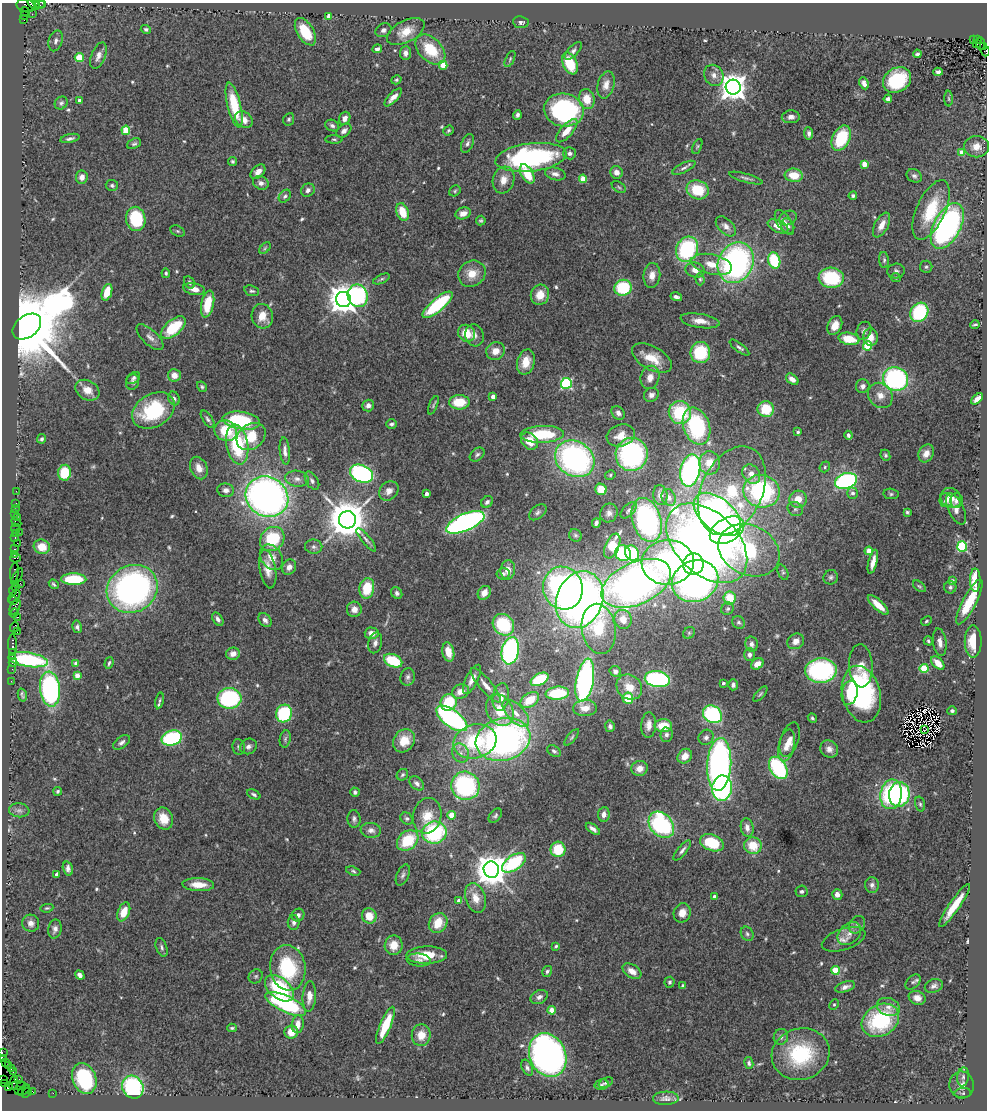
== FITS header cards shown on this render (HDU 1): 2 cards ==
NAXIS1  =                  985
NAXIS2  =                 1108

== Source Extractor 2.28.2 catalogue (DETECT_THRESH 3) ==
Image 985 x 1108 px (HDU 1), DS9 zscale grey, 1 PNG px = 1 image px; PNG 989 x 1112 px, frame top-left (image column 1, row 1108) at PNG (2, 3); each listed source drawn as its Kron ellipse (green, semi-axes under 4 px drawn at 4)
Background 2.45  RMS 0.06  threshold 0.18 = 3 sigma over >= 5 px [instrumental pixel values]
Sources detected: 581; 1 with non-positive FLUX_AUTO (blend fragments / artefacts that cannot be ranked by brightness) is neither listed nor drawn; of the other 580, the 500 brightest by FLUX_AUTO listed and drawn (80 fainter detections omitted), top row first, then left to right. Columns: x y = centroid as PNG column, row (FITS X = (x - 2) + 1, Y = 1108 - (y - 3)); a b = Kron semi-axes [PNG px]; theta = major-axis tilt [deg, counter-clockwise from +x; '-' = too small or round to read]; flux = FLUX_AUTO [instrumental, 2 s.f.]
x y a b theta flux
43 3 3 2 - 120
34 4 7 2 -38 540
39 4 6 3 -17 290
26 6 10 6 -10 790
25 12 5 2 - 76
32 14 2 2 - 43
25 16 4 3 - 75
329 16 4 4 - 34
24 20 3 2 - 770
521 22 8 6 -6 14
146 29 5 4 - 7.7
383 30 8 6 31 14
305 32 15 8 -59 130
406 32 20 11 28 71
974 40 3 2 - 360
978 40 3 2 - 250
56 41 10 7 74 17
977 43 3 3 - 260
980 44 6 3 -89 500
984 47 3 2 - 180
377 49 5 4 - 14
430 50 18 11 -46 150
573 51 11 5 47 14
986 51 5 2 - 260
406 53 7 5 87 23
917 54 4 3 - 8
98 56 14 7 68 26
79 57 4 4 - 160
510 59 9 4 65 8.3
570 63 11 7 -66 120
443 65 4 4 - 81
938 72 5 4 - 13
714 75 11 9 -59 29
396 80 5 4 - 6.6
897 80 15 12 32 270
864 83 6 4 -63 19
606 85 14 8 75 37
733 87 7 7 - 5600
393 97 11 4 45 28
587 99 10 8 -81 70
888 99 4 4 - 14
949 99 8 4 -89 6.7
79 100 3 3 - 12
61 103 7 6 - 10
234 105 23 6 -76 170
564 110 20 16 -10 680
517 115 5 4 - 12
791 117 9 6 4 20
345 118 7 5 67 24
289 119 6 5 - 8
244 120 9 7 -38 37
332 126 7 5 -26 12
126 130 4 4 - 160
448 130 6 4 38 6.6
344 131 8 6 41 17
567 131 14 6 48 60
809 133 6 4 -84 12
70 138 10 4 13 12
841 138 13 8 65 230
334 139 8 4 -1 7.3
467 143 10 5 66 14
134 144 7 5 23 8.7
697 146 8 4 63 6.4
976 147 12 10 0 44
570 153 6 6 - 12
962 153 4 4 - 83
531 157 36 14 7 730
232 161 4 4 - 7.5
864 164 4 4 - 65
684 168 12 5 26 15
258 172 9 5 44 31
616 172 6 6 - 24
527 174 11 6 -59 100
555 174 10 6 -13 20
794 175 9 6 -7 85
914 176 8 6 -33 14
82 177 7 6 - 23
746 178 17 3 -16 12
583 179 4 4 - 95
503 180 14 10 72 45
261 183 8 6 -23 18
112 185 6 5 - 8.7
619 187 8 5 -36 7.3
308 190 7 6 - 17
698 190 11 9 -19 150
455 191 6 5 - 6.5
285 196 7 5 50 9.3
853 196 4 4 - 8.7
931 210 32 14 66 210
402 212 9 6 -69 91
463 213 8 6 15 30
788 218 9 7 24 17
136 219 12 9 -81 230
481 221 5 5 - 6.8
784 222 14 7 -57 28
882 225 13 6 62 45
726 226 12 7 -44 26
778 226 11 6 -25 41
788 226 8 6 -62 15
947 226 25 13 62 1100
178 231 8 5 -27 6.3
265 248 7 4 46 6.3
687 249 13 10 64 440
774 260 8 6 -72 200
884 260 8 5 -85 9.2
736 263 21 17 64 1100
712 264 21 10 -13 70
926 267 6 6 - 8.1
695 270 9 7 -14 28
896 271 9 7 11 13
166 273 5 4 - 6.5
472 274 14 12 34 67
652 275 12 8 82 38
896 277 5 4 - 5.8
831 278 12 10 -3 290
381 279 9 4 26 7.1
700 279 6 4 -89 6.9
189 282 7 5 -59 8.9
623 288 8 8 - 220
194 289 11 6 -12 34
252 291 7 5 -18 8.2
107 292 8 5 71 84
540 295 10 9 - 68
358 296 11 10 - 410
676 297 6 4 -16 12
343 299 8 7 - 6800
208 304 13 6 78 110
437 305 19 6 40 340
919 312 10 8 54 340
262 316 12 10 -75 61
700 321 20 7 -9 45
835 325 10 7 63 49
975 325 5 3 - 6.4
27 326 16 10 38 81000
173 328 15 7 41 180
864 331 9 7 68 15
466 333 9 8 - 80
474 335 11 9 -74 25
150 337 17 7 -44 25
870 337 9 7 89 42
849 339 11 6 -12 120
868 346 4 4 - 150
739 348 12 4 -37 12
495 351 9 8 - 42
700 352 10 10 - 210
652 358 22 11 -29 94
526 362 13 8 75 68
174 375 6 6 - 38
650 377 12 9 74 37
133 378 8 5 36 9.9
792 379 7 4 -38 28
896 379 13 12 - 690
133 382 8 6 71 11
566 383 5 5 - 450
863 386 7 6 - 19
202 387 5 4 - 6.8
87 390 13 9 -30 49
651 395 7 7 - 18
880 395 13 11 -49 45
493 396 4 4 - 29
174 398 7 5 -65 12
977 399 7 4 42 24
459 402 10 7 1 110
368 405 6 6 - 23
433 405 10 4 67 7.3
766 409 8 8 - 130
153 410 23 16 30 310
618 413 7 6 - 20
680 413 11 11 - 250
208 419 10 4 -55 11
241 421 19 8 -9 290
391 424 5 4 - 9
696 426 19 13 -70 420
226 431 11 10 - 140
798 432 4 3 - 8.9
542 434 22 8 2 230
621 435 14 11 16 65
848 435 4 3 - 10
251 437 16 12 38 120
42 439 5 4 - 8.2
530 441 9 7 -48 69
237 444 20 11 -80 270
285 451 14 5 -85 21
926 453 9 7 63 33
632 454 16 16 - 690
477 455 8 6 41 11
885 455 6 4 -66 7.7
575 459 21 17 -34 1100
710 463 11 10 - 68
825 467 6 4 52 6.4
199 468 12 8 -65 38
690 470 16 9 78 880
64 473 8 6 84 130
362 474 12 8 -24 710
751 474 10 8 -52 40
610 475 5 4 - 6.4
297 479 12 8 -9 25
312 481 10 6 -58 14
846 481 11 7 17 750
601 489 6 5 - 87
226 490 8 6 -11 19
16 491 2 2 - 39
389 491 11 8 44 29
732 491 47 30 65 440
762 491 18 16 -16 580
852 493 6 5 - 15
426 494 4 3 - 21
891 494 7 5 -9 7.9
660 495 10 7 -82 27
267 497 22 19 -32 2400
669 497 9 7 -64 22
951 498 11 9 -36 38
798 499 9 8 - 53
946 500 7 6 - 15
956 501 7 6 - 16
487 502 6 5 - 13
15 503 3 2 - 160
15 509 2 2 - 40
795 509 8 6 -32 12
956 509 17 7 -66 29
629 510 10 5 46 12
538 512 10 6 39 13
907 512 3 3 - 7
609 513 10 8 61 21
15 514 3 2 - 180
717 514 28 16 -40 1200
17 518 3 2 - 46
347 520 8 8 - 14000
647 520 22 14 -73 850
16 522 6 2 -45 76
465 522 20 8 24 1300
596 523 5 4 - 13
15 528 5 3 - 290
727 530 18 12 29 1200
19 532 2 2 - 100
15 533 3 2 - 150
575 535 6 6 - 8.7
15 537 3 2 - 320
272 539 13 11 44 220
366 540 14 4 -51 16
17 543 2 2 - 140
707 543 48 30 -44 3500
612 546 13 6 67 170
962 546 5 5 - 420
42 547 8 7 - 59
314 547 8 7 - 14
14 549 3 2 - 160
749 550 32 24 -26 480
869 551 4 4 - 98
623 553 8 7 - 340
632 553 8 6 -55 230
14 554 4 2 - 260
271 557 14 10 -55 46
15 558 5 2 - 210
668 562 26 22 3 900
873 562 12 4 76 32
693 564 10 10 - 480
289 567 8 7 - 25
268 569 19 8 -80 46
508 570 9 7 84 32
14 572 10 3 84 750
783 572 8 5 -68 7.6
503 574 6 5 - 9.1
17 577 9 4 60 570
831 577 7 7 - 11
74 579 12 6 0 210
975 580 11 5 -89 100
695 581 23 20 24 1400
952 581 4 4 - 11
20 583 2 2 - 92
636 583 37 21 24 2900
54 584 5 3 - 7.8
919 586 7 4 -37 6.9
16 587 3 2 - 490
950 587 6 6 - 9.2
367 588 10 7 80 140
563 588 22 19 -70 1200
132 589 26 23 30 1400
13 591 4 4 - 490
397 593 6 5 - 11
484 593 7 6 - 33
14 597 7 3 47 600
730 598 6 6 - 99
13 600 4 3 - 370
580 600 29 23 70 2200
969 602 25 7 62 150
878 605 13 5 -43 61
15 607 8 4 67 800
354 609 7 7 - 28
727 609 6 6 - 8.1
14 613 5 3 - 170
17 617 3 2 - 96
218 619 7 4 -56 16
623 619 9 8 - 52
265 620 8 5 -51 17
926 621 6 4 29 6
739 623 7 6 - 8.7
503 625 11 10 - 260
14 627 5 3 - 400
77 627 6 5 - 11
599 629 25 17 -81 270
17 632 2 2 - 52
372 633 7 6 - 31
689 633 6 5 - 7
796 641 9 7 32 29
928 641 4 4 - 6.6
973 641 16 8 -90 120
940 642 14 6 -82 27
375 643 10 6 74 17
12 644 10 3 -90 680
751 644 8 6 -78 16
510 651 14 8 79 860
12 652 3 2 - 210
448 652 10 5 -78 66
233 654 7 6 - 26
749 655 6 5 - 14
12 656 2 2 - 130
28 660 20 7 -8 440
393 661 9 6 -24 170
13 662 4 3 - 350
76 663 4 4 - 22
109 663 6 3 73 7.2
938 663 8 5 -47 55
757 664 7 5 33 39
861 666 21 12 -87 70
924 668 4 4 - 200
12 669 2 2 - 100
615 671 6 5 - 14
821 671 16 12 4 630
77 675 4 4 - 40
408 677 9 7 74 14
472 679 16 6 63 40
539 679 9 5 28 180
657 679 13 8 -9 560
585 680 22 8 79 990
11 681 2 2 - 63
723 683 3 3 - 7.8
486 685 22 6 -50 43
733 685 5 5 - 12
629 687 13 12 - 65
50 689 17 10 -84 850
460 692 9 7 20 42
557 693 12 6 5 200
850 693 12 8 79 67
760 694 9 4 49 6.9
861 694 29 19 -77 670
22 695 7 3 -76 8.9
501 697 14 8 81 48
229 698 12 10 0 490
628 698 5 5 - 110
160 700 8 4 77 6.4
530 700 10 6 34 91
449 702 8 8 - 170
585 708 12 8 2 38
500 710 16 13 -62 100
952 711 4 4 - 9.5
284 713 9 8 - 280
516 713 17 8 -45 51
712 714 10 8 -36 410
452 718 18 8 -36 810
812 718 5 4 - 7.4
649 725 12 7 86 30
610 726 5 5 - 11
663 726 9 6 -2 99
924 730 4 2 - 6.8
666 735 7 6 - 12
572 737 10 4 50 7.3
706 737 8 7 - 13
172 738 10 7 16 430
285 739 8 5 80 9.1
503 739 28 21 14 1700
790 739 17 9 71 37
404 741 12 10 51 70
475 741 22 17 15 310
121 742 10 5 36 14
787 745 16 8 77 37
248 746 9 7 34 17
239 747 8 6 -81 10
829 749 9 8 - 25
554 751 7 5 -35 11
460 753 10 8 -67 22
685 756 8 6 48 41
719 764 26 12 86 1700
640 768 8 7 - 33
778 768 12 8 -58 460
402 775 6 5 - 8.2
417 783 8 5 -45 13
465 786 14 14 - 560
722 788 13 10 83 570
58 791 4 3 - 7.2
355 792 4 4 - 9.1
254 794 7 4 -25 9.7
891 794 15 11 80 380
899 794 12 10 82 490
920 804 7 4 -75 8.3
19 810 10 7 -7 15
604 814 7 5 83 24
451 815 4 4 - 87
427 816 18 14 76 62
495 816 8 5 49 9.5
164 819 11 9 -66 80
354 819 9 6 -85 13
407 819 7 5 -42 8.7
661 825 15 11 -48 500
747 827 9 6 -81 23
593 829 8 4 -37 19
371 830 10 7 -7 20
434 833 12 11 - 410
408 841 12 9 41 160
712 843 12 8 -22 190
753 846 9 8 - 97
558 849 8 7 - 140
682 850 12 4 51 15
514 863 13 7 35 360
68 869 7 5 -74 17
491 870 8 7 - 8900
353 871 7 4 -17 7.6
56 874 4 3 - 9.5
403 875 11 6 67 14
198 885 16 6 -2 63
872 885 7 7 - 15
802 891 6 5 - 11
837 894 5 5 - 25
714 896 4 3 - 13
475 898 15 10 -71 57
459 901 4 4 - 34
954 906 26 5 55 94
47 908 6 4 9 6.5
124 912 10 6 67 73
682 913 10 8 69 37
298 915 6 6 - 15
369 916 8 7 - 68
31 923 8 8 - 21
294 923 7 6 - 13
438 923 10 9 - 89
857 925 9 7 55 17
55 929 9 6 78 18
747 934 7 6 - 10
849 934 13 9 43 36
844 939 23 10 18 43
394 945 10 9 - 63
556 946 4 3 - 6.4
162 947 10 5 -70 12
427 955 20 8 2 110
419 960 12 6 -5 16
288 968 23 17 -81 300
835 970 4 4 - 110
547 971 6 4 58 8.5
632 971 10 6 -32 38
80 975 5 4 - 16
256 976 7 6 - 9.1
670 982 5 5 - 9.2
913 982 9 6 44 11
683 986 4 3 - 16
934 986 9 6 17 15
845 987 10 5 17 19
279 988 17 10 -39 300
309 996 15 6 86 36
539 997 9 6 27 19
917 998 8 7 - 34
286 1004 22 8 -25 490
834 1004 5 4 - 6
888 1007 12 8 -20 29
552 1010 4 4 - 75
880 1020 20 15 31 350
298 1024 9 6 86 36
385 1025 20 5 67 140
232 1028 4 3 - 6.2
291 1032 7 6 - 49
421 1035 11 9 83 56
781 1037 8 7 - 14
2 1052 3 2 - 82
801 1054 29 25 16 280
548 1055 22 18 -67 1700
2 1059 4 2 - 170
5 1062 3 2 - 210
749 1063 6 4 -81 9.8
8 1066 2 2 - 64
527 1068 8 5 -65 11
11 1069 2 2 - 57
13 1072 2 2 - 66
963 1077 9 6 83 16
84 1079 16 11 -70 280
2 1080 2 2 - 27
19 1080 3 2 - 190
14 1083 7 3 74 230
606 1083 8 4 25 8.4
5 1084 3 2 - 29
602 1085 7 5 13 8
962 1085 13 12 - 29
9 1086 4 3 - 62
17 1086 9 4 5 540
133 1087 12 10 -57 480
19 1090 3 2 - 74
24 1090 7 3 40 210
32 1091 3 2 - 160
27 1092 6 3 58 140
53 1093 2 2 - 36
963 1093 8 5 4 7.2
666 1098 13 6 1 17
At the frame edge (FLAGS 8, measured only in part): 7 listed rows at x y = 43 3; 34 4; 39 4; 986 51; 2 1052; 2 1059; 2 1080
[80 fainter detections neither listed nor drawn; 1 non-positive-flux detection neither listed nor drawn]